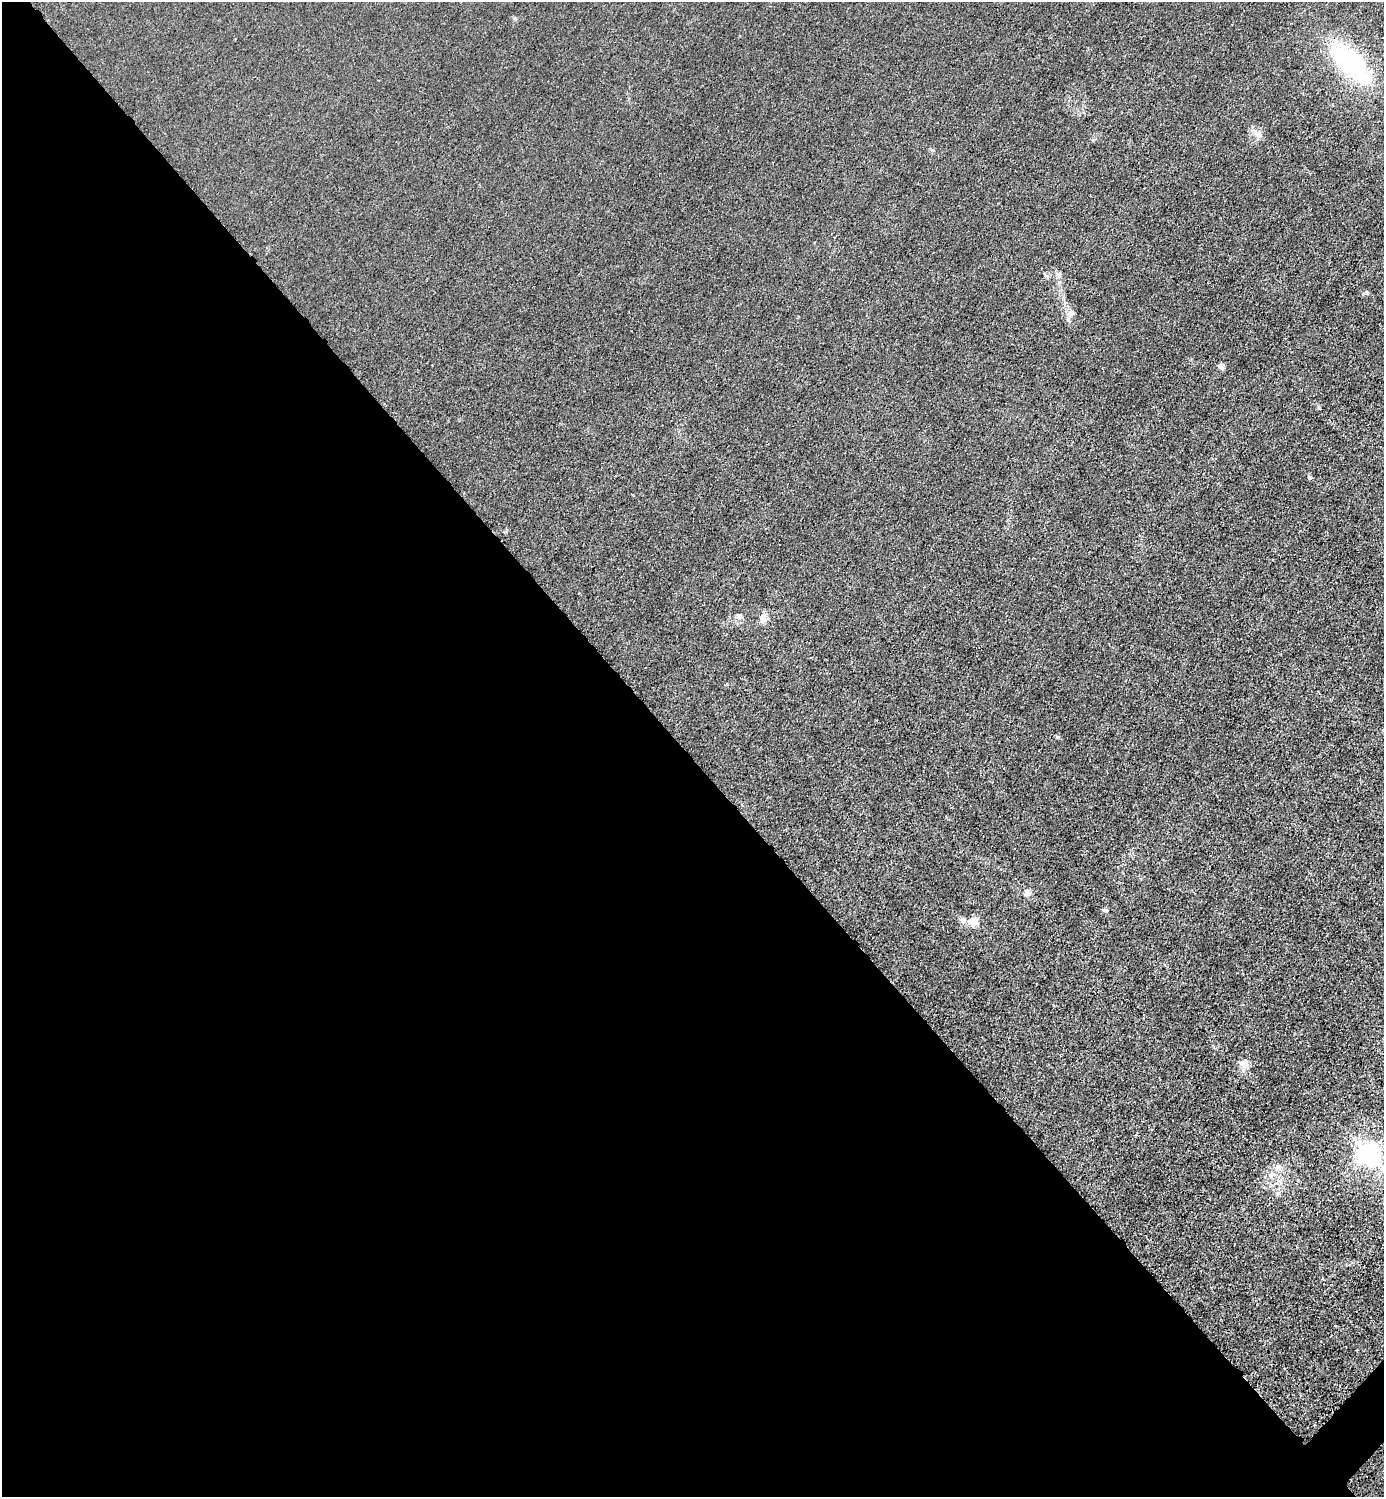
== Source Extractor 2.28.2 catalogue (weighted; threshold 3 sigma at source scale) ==
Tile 9 of 4 x 4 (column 1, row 3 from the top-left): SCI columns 301-1682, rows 1498-2992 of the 5985 x 5985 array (HDU 1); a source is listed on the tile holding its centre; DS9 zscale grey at full resolution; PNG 1386 x 1499 px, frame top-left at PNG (2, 2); no overlay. Shown black and unused: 50% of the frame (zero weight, under 3 of 4 exposures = <1% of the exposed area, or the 3 px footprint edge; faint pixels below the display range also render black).
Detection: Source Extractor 2.28.2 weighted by HDU 2 'WHT'; one run over the whole footprint, this tile lists its part. Background 0.0222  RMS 0.0062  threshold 0.0281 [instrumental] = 3 sigma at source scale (4.5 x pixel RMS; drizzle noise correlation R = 1.50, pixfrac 1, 0.05/0.05 arcsec/px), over >= 5 px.
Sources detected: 19; all 19 listed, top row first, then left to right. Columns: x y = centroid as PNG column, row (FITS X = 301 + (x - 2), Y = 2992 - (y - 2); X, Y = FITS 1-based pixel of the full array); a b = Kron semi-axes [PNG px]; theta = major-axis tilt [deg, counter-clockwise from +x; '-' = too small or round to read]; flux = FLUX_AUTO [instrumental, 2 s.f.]
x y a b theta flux
515 19 7 5 -17 1
1350 63 44 21 -43 79
1258 134 12 8 46 3.4
1058 274 8 7 - 1.8
1367 293 6 4 -19 0.86
1070 313 9 7 26 2.3
1221 366 4 4 - 5
1309 477 5 4 - 1.3
739 616 8 6 2 2
763 619 10 7 82 4.9
1057 737 5 5 - 0.76
1027 894 9 7 49 2.4
1104 910 6 4 -6 1.1
963 920 8 7 - 2.5
972 921 5 5 - 19
1244 1063 13 11 -67 4.6
1369 1153 8 7 - 500
1278 1166 9 5 -39 2.2
1271 1175 7 4 18 1.3
Isophote crosses this tile's border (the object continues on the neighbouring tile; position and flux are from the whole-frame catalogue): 1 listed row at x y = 1369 1153